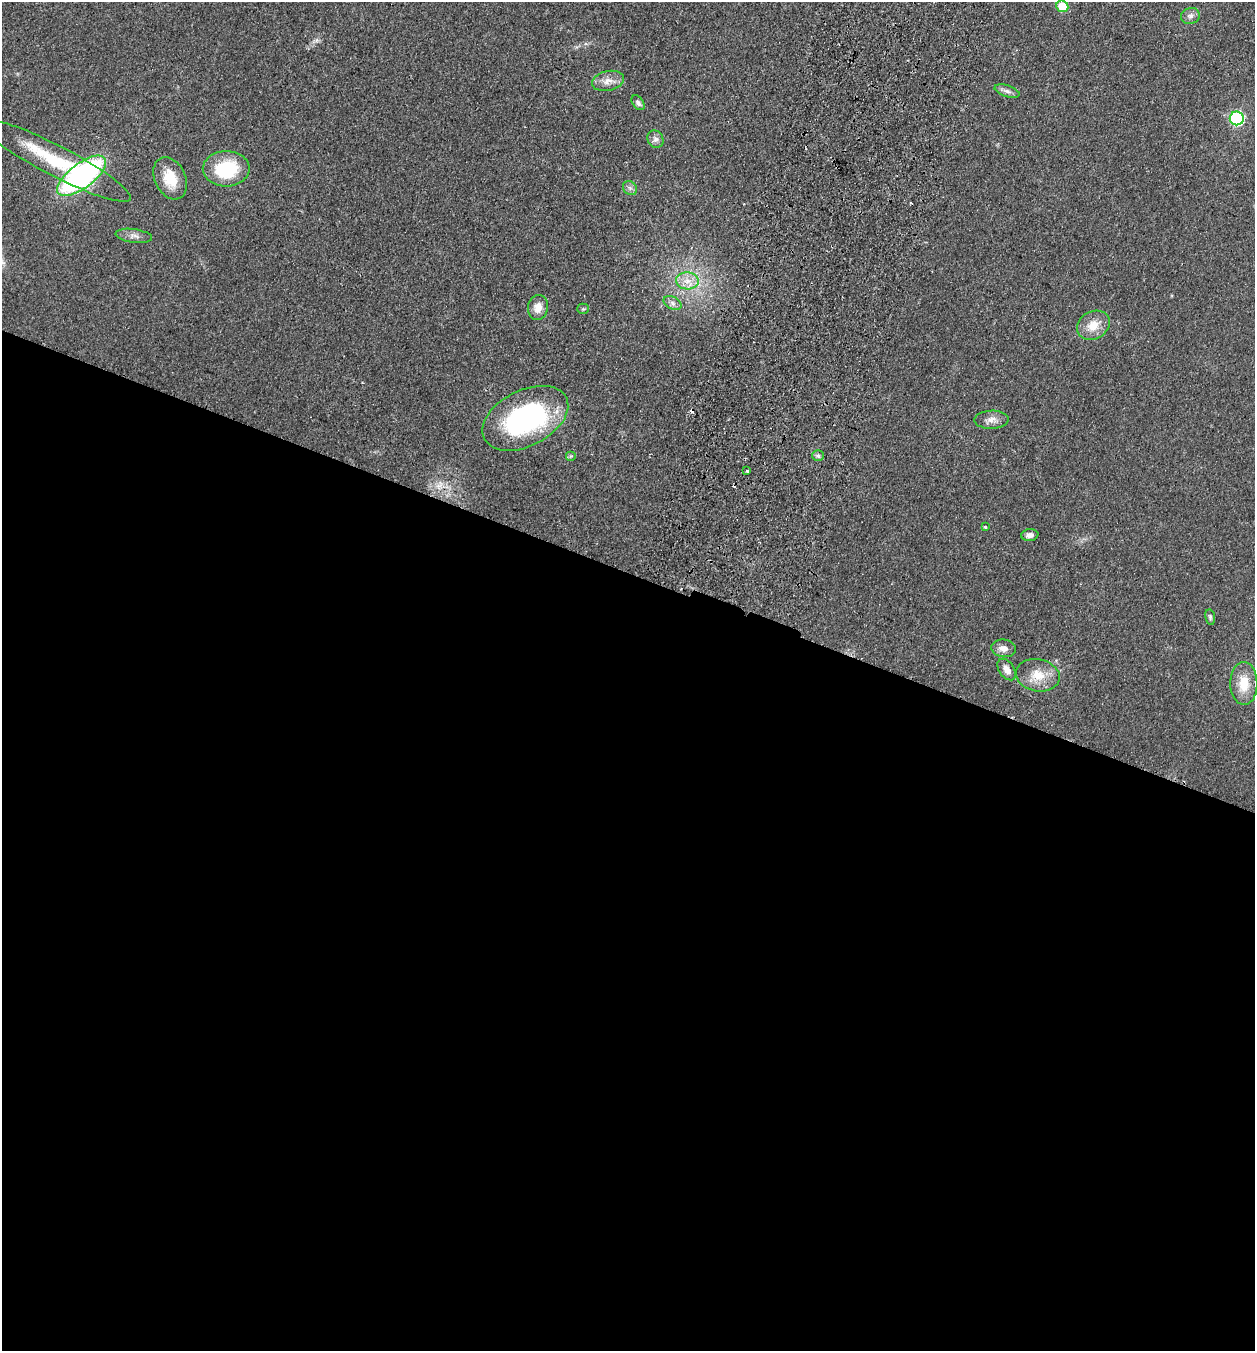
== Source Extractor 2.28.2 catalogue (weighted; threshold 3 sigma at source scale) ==
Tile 14 of 4 x 4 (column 2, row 4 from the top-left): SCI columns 1443-2695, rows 23-1371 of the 5519 x 5440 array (HDU 1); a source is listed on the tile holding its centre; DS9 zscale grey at full resolution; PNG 1257 x 1353 px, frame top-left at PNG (2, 2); each listed source drawn as its Kron ellipse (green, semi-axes under 4 px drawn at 4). Shown black and unused: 58% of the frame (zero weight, under 2 of 3 exposures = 3% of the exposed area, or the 3 px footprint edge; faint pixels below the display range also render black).
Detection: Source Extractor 2.28.2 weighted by HDU 2 'WHT'; one run over the whole footprint, this tile lists its part. Background 0.0925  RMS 0.0083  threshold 0.0372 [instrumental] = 3 sigma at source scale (4.5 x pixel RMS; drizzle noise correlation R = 1.50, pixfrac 1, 0.05/0.05 arcsec/px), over >= 5 px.
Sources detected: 32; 2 cosmic-ray / hot-pixel residue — neither listed nor drawn; the other 30 listed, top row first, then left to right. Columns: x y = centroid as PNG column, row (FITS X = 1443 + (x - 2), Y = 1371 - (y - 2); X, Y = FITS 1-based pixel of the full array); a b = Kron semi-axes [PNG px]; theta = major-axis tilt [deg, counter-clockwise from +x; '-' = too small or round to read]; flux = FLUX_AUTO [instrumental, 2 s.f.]
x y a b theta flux
1062 6 6 5 - 20
1190 16 9 8 - 3.3
608 81 16 10 12 7.3
1007 91 13 5 -17 3.3
638 103 8 5 -53 2.2
1237 118 7 7 - 110
655 139 9 7 -62 3.5
55 160 84 15 -27 56
226 169 23 17 0 45
82 176 29 12 37 190
170 178 22 15 -65 20
630 188 7 6 - 2.4
134 236 18 7 -8 4.3
687 281 11 8 -3 7.5
672 303 9 6 -28 3.1
538 307 12 10 79 7.6
583 309 5 5 - 1.2
1093 325 17 13 29 12
525 418 46 28 27 140
992 420 17 9 1 5.9
571 456 5 5 - 1.3
818 456 6 5 - 1.9
747 471 3 3 - 1.7
985 527 4 4 - 1.1
1030 535 8 6 8 3.7
1210 617 8 5 -81 1.6
1004 648 12 9 -7 5.7
1007 669 12 7 -56 6.2
1038 675 22 16 -11 17
1244 683 21 13 -89 17